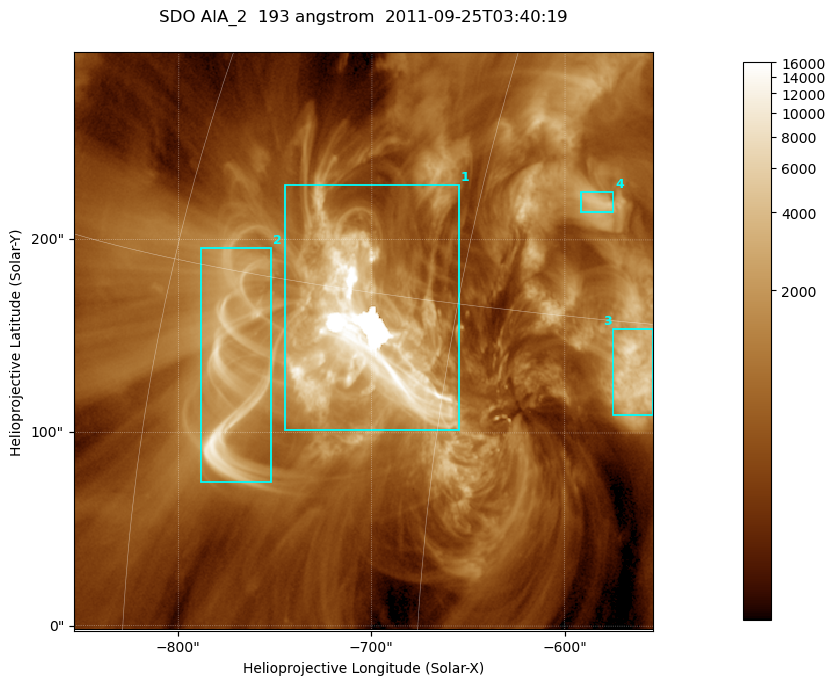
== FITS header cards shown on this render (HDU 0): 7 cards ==
TELESCOP= 'SDO     '           /
INSTRUME= 'AIA_2   '           /
WAVELNTH=                  193 /
WAVEUNIT= 'angstrom'           /
DATE-OBS= '2011-09-25T03:40:19.84' /
CTYPE1  = 'HPLN-TAN'           /
CTYPE2  = 'HPLT-TAN'           /

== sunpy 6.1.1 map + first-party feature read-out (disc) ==
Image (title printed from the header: SDO AIA_2  193 angstrom  2011-09-25T03:40:19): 499 x 499 px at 0.601 arcsec/px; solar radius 957 arcsec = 1592 px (partial field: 3.1% of the solar disc is inside the frame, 100% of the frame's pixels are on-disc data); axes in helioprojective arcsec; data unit not stated in the header (colour bar unlabelled)
Orientation: roll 0.0577 deg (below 1 deg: not rotated)
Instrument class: DISC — disc imager (sunpy class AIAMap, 193 A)
Bright regions (active regions / flare kernels): reference = the on-disc median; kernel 5 px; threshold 5 sigma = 2254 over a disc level ~668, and >= 1.15x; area >= 249 px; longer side >= 6 px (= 3.6 arcsec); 4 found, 4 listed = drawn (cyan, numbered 1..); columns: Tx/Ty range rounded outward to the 2 arcsec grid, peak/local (2 s.f.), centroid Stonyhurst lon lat
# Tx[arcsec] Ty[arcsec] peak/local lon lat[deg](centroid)
1 -746..-654 100..230 25 -49 +14
2 -788..-752 74..196 17 -55 +12
3 -576..-554 108..154 11 -37 +13
4 -592..-574 214..226 6.1 -40 +19